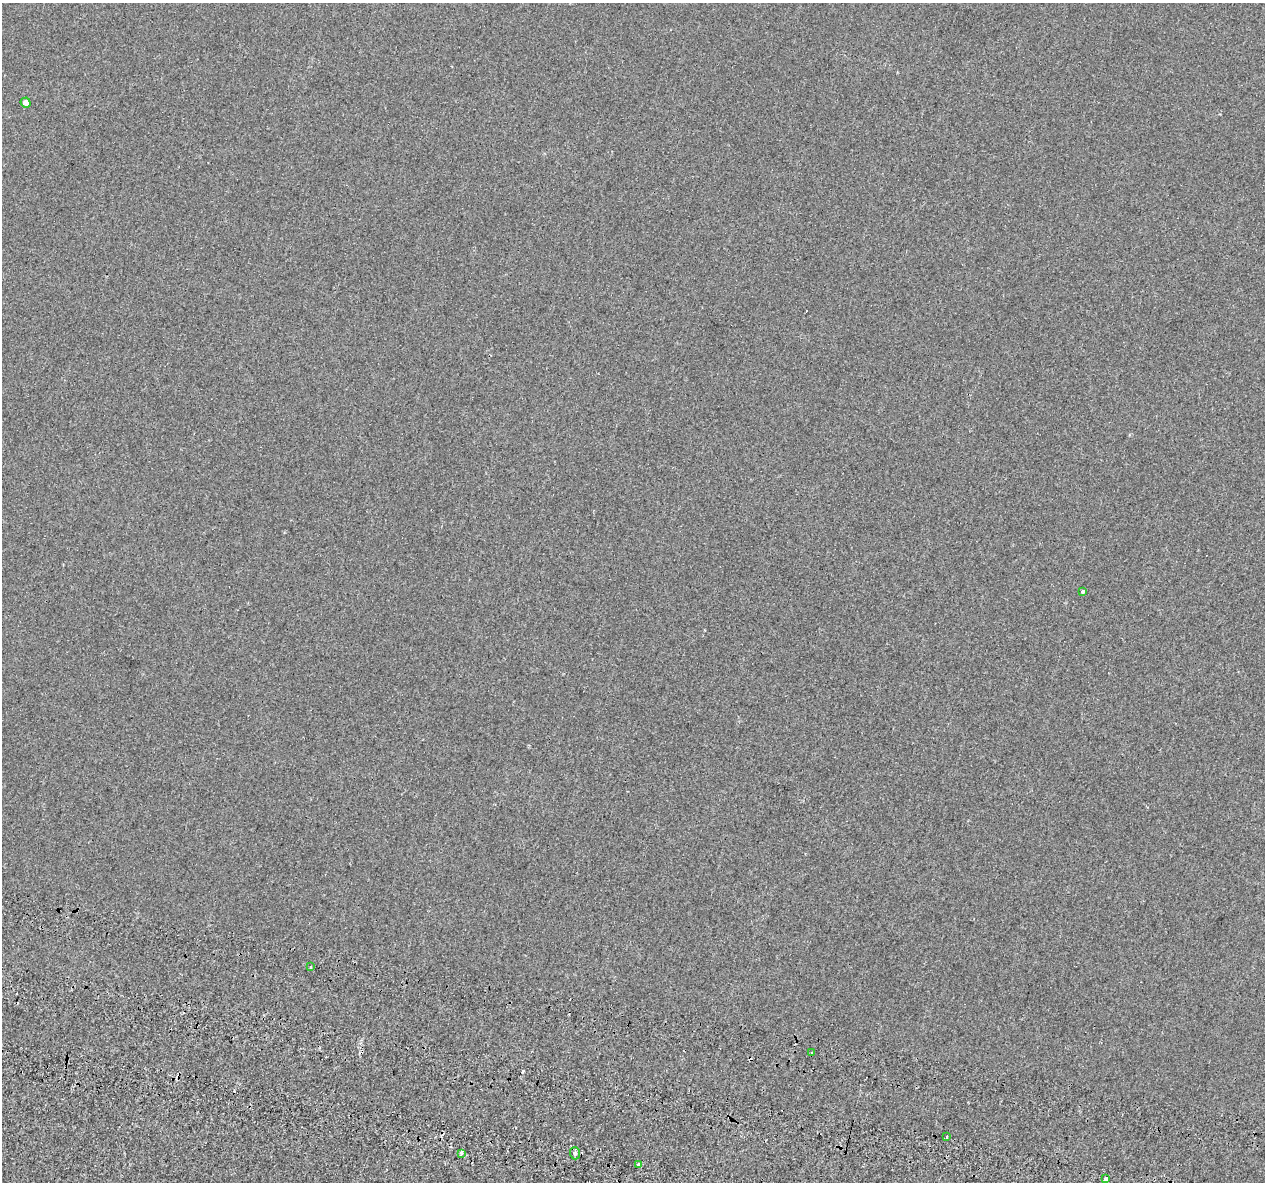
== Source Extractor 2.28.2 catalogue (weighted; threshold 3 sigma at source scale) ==
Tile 6 of 4 x 4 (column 2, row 2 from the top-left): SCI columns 1360-2622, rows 2746-3925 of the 5235 x 5432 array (HDU 1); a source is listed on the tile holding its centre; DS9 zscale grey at full resolution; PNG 1267 x 1184 px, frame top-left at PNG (2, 3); each listed source drawn as its Kron ellipse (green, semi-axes under 4 px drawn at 4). Shown black and unused: <1% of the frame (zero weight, under 2 of 3 exposures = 7% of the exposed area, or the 3 px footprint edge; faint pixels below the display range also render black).
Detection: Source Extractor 2.28.2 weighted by HDU 2 'WHT'; one run over the whole footprint, this tile lists its part. Background -3.38e-04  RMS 0.0045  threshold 0.0203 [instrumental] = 3 sigma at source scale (4.5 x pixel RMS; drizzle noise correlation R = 1.50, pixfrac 1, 0.0396/0.0396 arcsec/px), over >= 5 px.
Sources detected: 14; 5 cosmic-ray / hot-pixel residue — neither listed nor drawn; the other 9 listed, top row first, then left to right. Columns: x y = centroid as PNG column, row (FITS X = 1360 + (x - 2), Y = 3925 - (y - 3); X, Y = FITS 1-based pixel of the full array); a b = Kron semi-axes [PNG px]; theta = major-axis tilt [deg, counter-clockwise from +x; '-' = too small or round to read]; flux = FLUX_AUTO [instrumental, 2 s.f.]
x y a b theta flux
26 103 5 5 - 2.2
1083 591 4 3 - 2.7
311 967 3 2 - 0.47
811 1053 3 3 - 1.7
946 1137 3 2 - 0.43
461 1153 4 3 - 2.4
575 1153 6 5 - 0.91
638 1164 3 3 - 10
1106 1178 4 3 - 7.8